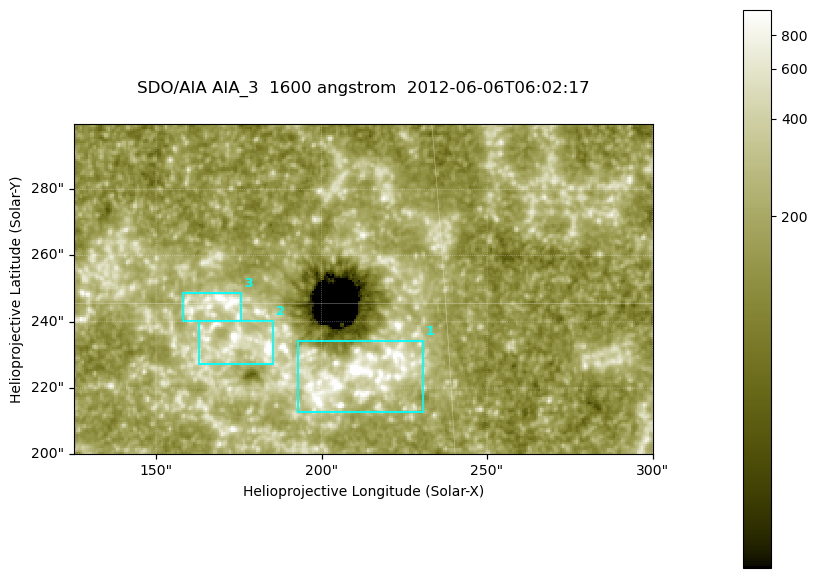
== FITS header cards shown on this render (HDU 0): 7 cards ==
TELESCOP= 'SDO/AIA '
INSTRUME= 'AIA_3   '
WAVELNTH=                 1600
WAVEUNIT= 'angstrom'
DATE-OBS= '2012-06-06T06:02:17.12'
CTYPE1  = 'HPLN-TAN'
CTYPE2  = 'HPLT-TAN'

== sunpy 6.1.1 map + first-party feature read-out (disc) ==
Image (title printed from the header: SDO/AIA AIA_3  1600 angstrom  2012-06-06T06:02:17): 287 x 164 px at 0.609 arcsec/px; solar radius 946 arcsec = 1552 px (partial field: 0.6% of the solar disc is inside the frame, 100% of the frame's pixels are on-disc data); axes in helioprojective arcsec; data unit not stated in the header (colour bar unlabelled)
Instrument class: DISC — disc imager (sunpy class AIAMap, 1600 A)
Bright regions (active regions / flare kernels): reference = the on-disc median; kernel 3 px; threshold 5 sigma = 320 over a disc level ~179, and >= 1.15x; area >= 47 px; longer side >= 3 px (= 1.8 arcsec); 3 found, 3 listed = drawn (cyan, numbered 1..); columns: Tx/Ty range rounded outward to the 2 arcsec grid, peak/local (2 s.f.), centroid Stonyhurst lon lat
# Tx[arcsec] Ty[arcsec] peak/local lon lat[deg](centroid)
1 192..232 212..234 21 +13 +14
2 162..186 226..240 9.5 +11 +14
3 158..176 240..250 7 +10 +15